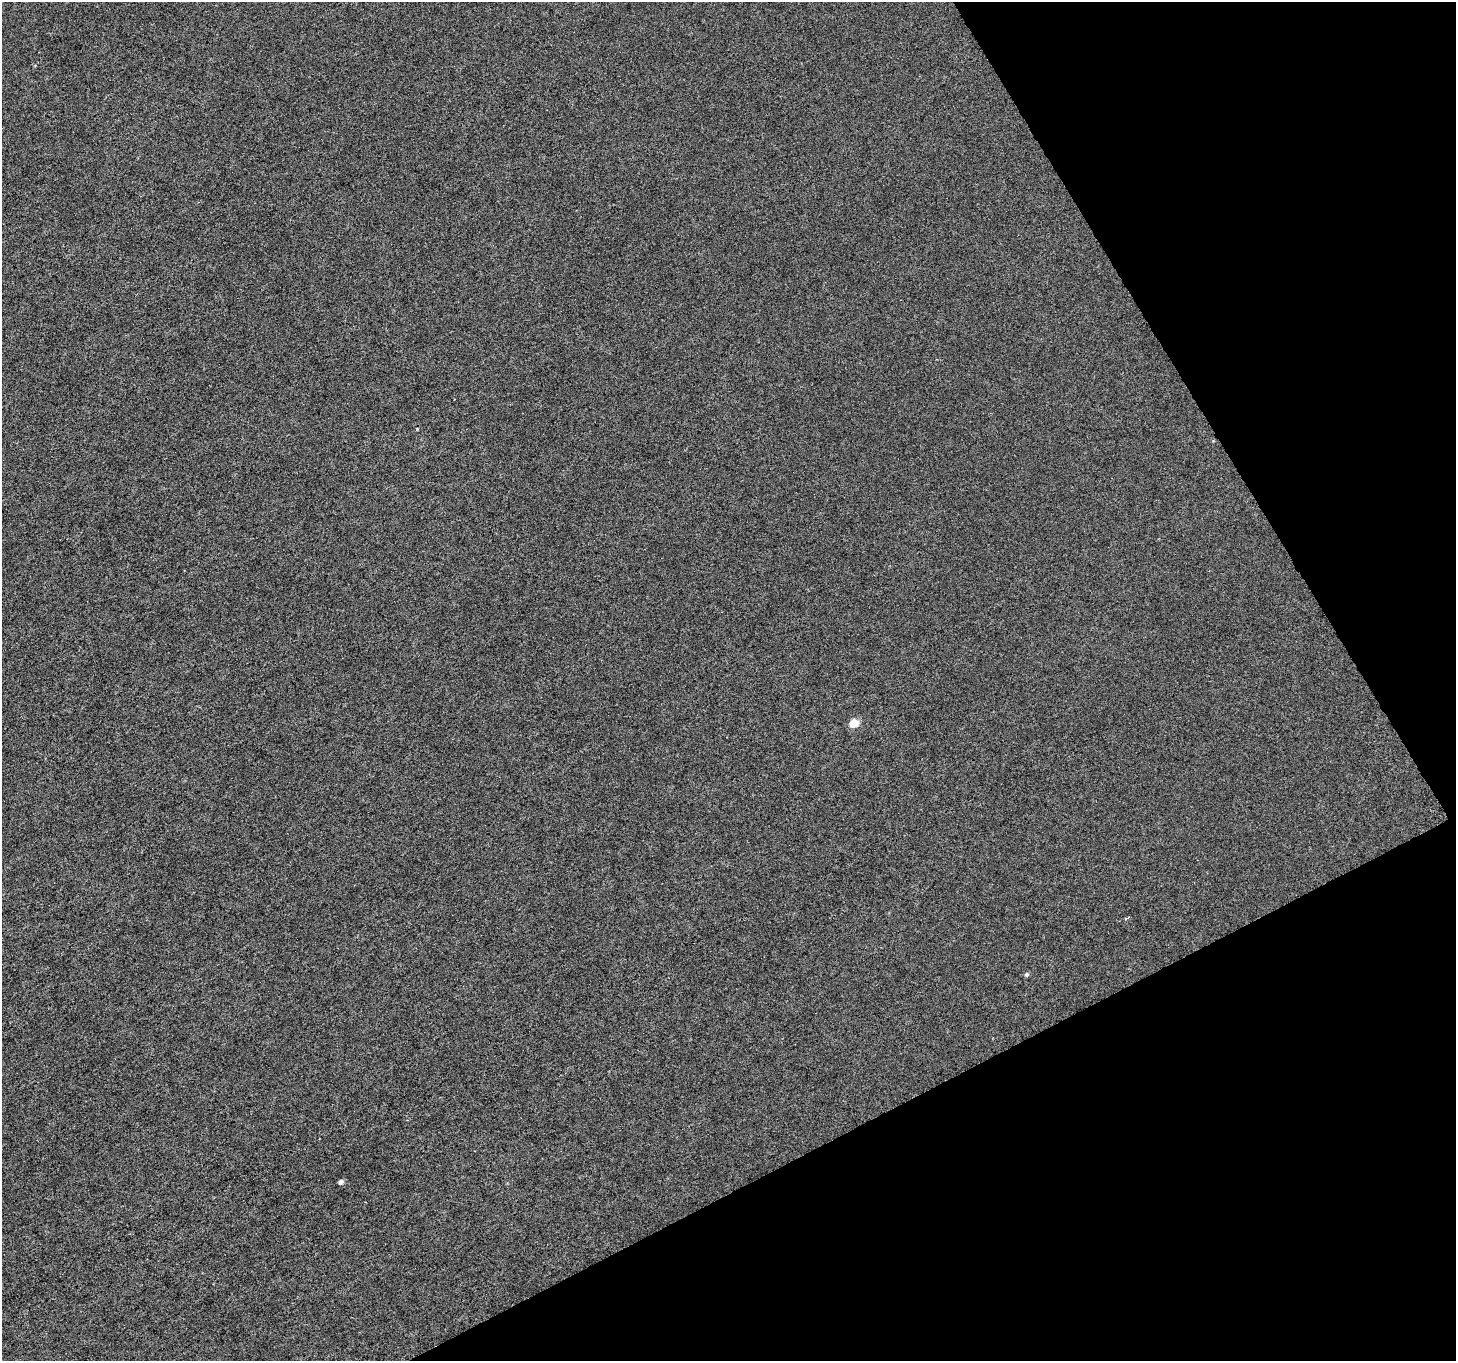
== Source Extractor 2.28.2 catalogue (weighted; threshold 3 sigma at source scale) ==
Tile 12 of 4 x 4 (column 4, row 3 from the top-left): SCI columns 4369-5822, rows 1533-2891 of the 5826 x 5721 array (HDU 1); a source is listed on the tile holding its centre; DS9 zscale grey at full resolution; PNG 1458 x 1363 px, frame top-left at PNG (2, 2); no overlay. Shown black and unused: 25% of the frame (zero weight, under 4 of 8 exposures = <1% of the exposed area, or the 3 px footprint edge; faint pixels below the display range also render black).
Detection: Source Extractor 2.28.2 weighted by HDU 2 'WHT'; one run over the whole footprint, this tile lists its part. Background 8.77e-04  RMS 0.0013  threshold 0.00533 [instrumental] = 3 sigma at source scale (4.09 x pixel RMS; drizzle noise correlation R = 1.36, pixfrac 0.8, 0.0396/0.0396 arcsec/px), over >= 5 px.
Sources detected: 4; all 4 listed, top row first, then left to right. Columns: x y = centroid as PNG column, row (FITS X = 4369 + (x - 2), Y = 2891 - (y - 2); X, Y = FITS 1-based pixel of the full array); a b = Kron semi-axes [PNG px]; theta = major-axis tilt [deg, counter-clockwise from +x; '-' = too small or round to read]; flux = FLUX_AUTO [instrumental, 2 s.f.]
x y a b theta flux
854 723 5 5 - 4.2
1127 918 5 3 - 0.16
1026 974 5 5 - 0.22
341 1182 5 4 - 0.49